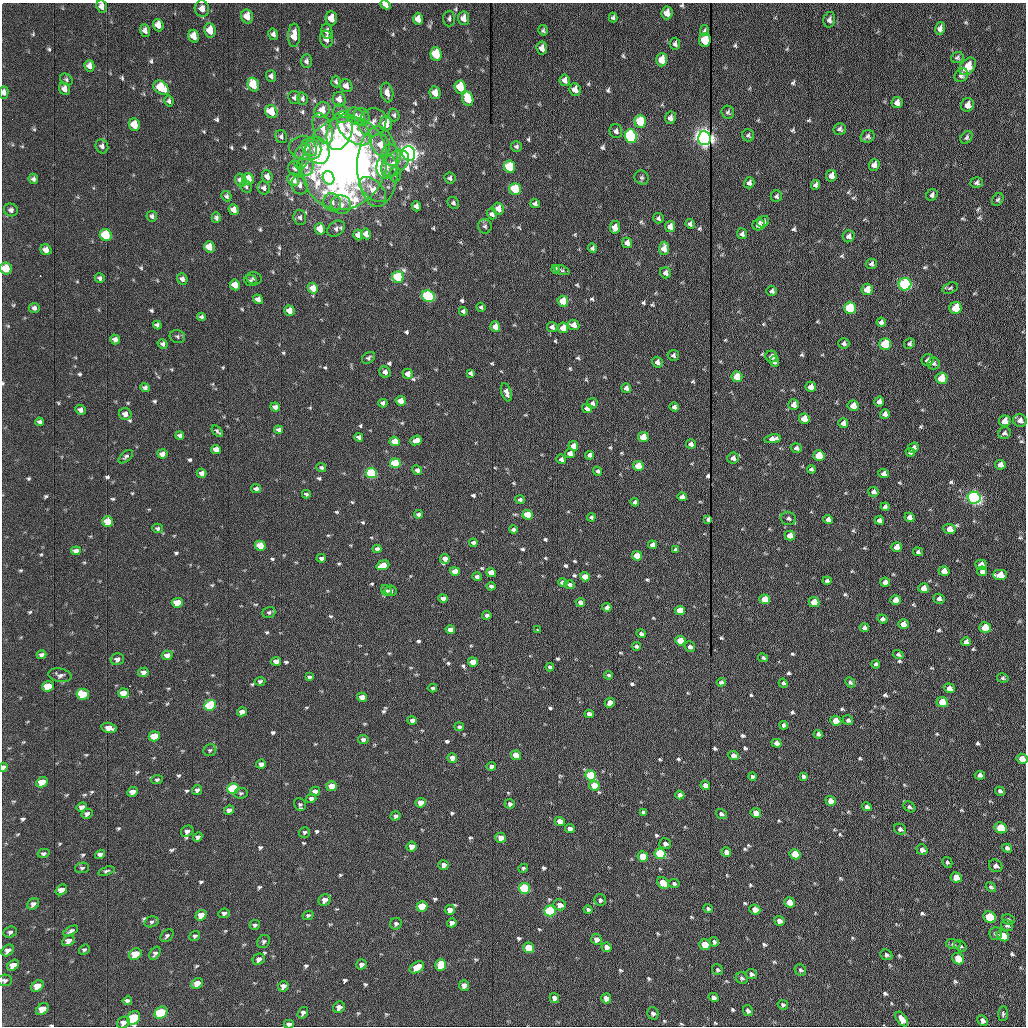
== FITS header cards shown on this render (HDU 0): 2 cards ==
NAXIS1  =                 1024 /fastest changing axis
NAXIS2  =                 1024 /next to fastest changing axis

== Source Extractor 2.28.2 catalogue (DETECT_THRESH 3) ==
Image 1024 x 1024 px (HDU 0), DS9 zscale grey, 1 PNG px = 1 image px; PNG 1028 x 1028 px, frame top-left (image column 1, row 1024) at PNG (2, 3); each listed source drawn as its Kron ellipse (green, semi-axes under 4 px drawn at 4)
Background 1170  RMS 12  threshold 36.1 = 3 sigma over >= 5 px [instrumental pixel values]
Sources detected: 739; of the 739, the 500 brightest by FLUX_AUTO listed and drawn (239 fainter detections omitted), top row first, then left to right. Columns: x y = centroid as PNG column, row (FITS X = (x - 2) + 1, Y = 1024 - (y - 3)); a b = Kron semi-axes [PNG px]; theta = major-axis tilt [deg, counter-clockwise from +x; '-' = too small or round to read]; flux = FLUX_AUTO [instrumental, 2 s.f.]
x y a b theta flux
386 5 5 4 - 4200
102 6 6 5 - 4600
202 9 8 7 - 5400
667 13 6 5 - 6800
247 16 7 6 - 9700
331 18 7 5 -81 11000
463 18 7 5 -85 6000
613 18 5 4 - 1700
418 19 6 5 - 6500
449 19 8 6 88 2000
829 20 8 5 75 2900
158 25 6 5 - 7900
940 28 6 5 - 3400
145 30 6 5 - 3600
543 30 5 5 - 1500
210 31 7 5 -80 13000
327 31 8 5 -81 3600
704 31 5 3 - 1500
273 34 6 4 -77 2500
294 35 12 6 88 10000
194 36 6 5 - 9700
326 39 8 6 -79 5200
705 40 7 6 - 28000
675 44 6 5 - 1900
542 48 6 5 - 5000
436 54 7 5 -85 42000
957 57 6 5 - 1600
662 60 6 5 - 14000
306 61 7 5 88 2400
89 66 6 5 - 4000
968 66 10 7 51 13000
961 75 7 6 - 2300
271 76 6 5 - 2400
66 80 7 5 -37 1600
565 80 6 5 - 3700
336 82 6 4 -86 1700
253 85 7 5 -70 22000
346 86 7 6 - 4200
460 87 6 5 - 28000
161 88 8 6 -39 29000
64 89 6 5 - 5200
575 89 6 5 - 7200
4 92 6 4 -86 3400
387 92 10 6 -80 5300
435 93 6 5 - 8300
294 97 6 6 - 2100
302 99 6 5 - 2200
339 99 7 6 - 4800
468 99 7 5 -74 25000
169 101 6 4 -80 2000
897 102 6 5 - 4300
967 105 7 6 - 5500
322 110 8 7 - 9300
271 112 7 6 - 15000
728 112 7 6 - 1900
341 114 9 7 -69 6100
394 115 6 5 - 1500
356 116 10 7 -45 4000
362 117 9 7 -69 7600
670 118 6 5 - 4100
640 121 6 5 - 42000
372 122 15 13 48 8600
386 124 7 6 - 14000
134 125 6 5 - 14000
323 129 16 9 -68 8400
840 129 6 6 - 2400
354 130 20 11 -41 29000
340 131 20 12 72 41000
616 131 7 6 - 2600
748 135 6 6 - 1600
631 136 6 6 - 170000
868 136 7 6 - 2400
281 137 7 6 - 2200
966 137 7 5 51 1800
704 138 7 6 - 830000
380 145 11 9 -65 8700
102 146 7 6 - 2900
516 146 5 5 - 1700
305 148 16 11 -11 11000
309 148 9 6 -56 3400
317 150 14 11 -60 22000
409 153 7 6 - 800000
391 155 10 9 - 5600
302 156 13 8 71 5700
344 163 47 42 67 720000
395 163 16 10 43 12000
874 165 6 5 - 5200
306 166 10 8 -84 6000
378 167 40 20 90 47000
387 167 12 10 83 6400
510 167 6 5 - 56000
295 168 7 6 - 2300
395 175 7 5 -87 1800
267 176 6 5 - 4700
831 176 6 5 - 6100
329 178 7 5 -71 19000
450 178 6 5 - 1800
642 178 7 6 - 1700
33 179 5 4 - 2300
248 179 6 5 - 26000
241 180 6 5 - 5600
293 180 6 5 - 8900
977 182 6 5 - 2100
749 183 5 5 - 2800
300 185 9 7 -69 4100
816 185 5 4 - 2600
246 186 6 5 - 1600
264 188 7 6 - 2600
515 189 6 5 - 44000
373 190 16 9 -44 11000
932 195 6 5 - 2500
226 196 5 5 - 1900
776 196 6 5 - 1800
998 199 7 5 51 1700
332 202 9 8 - 4000
453 203 6 5 - 1800
341 204 10 9 - 4600
535 204 4 4 - 2400
416 206 5 4 - 3100
498 209 6 5 - 7700
11 210 7 6 - 2600
234 210 5 5 - 6600
492 214 5 5 - 3600
152 216 5 5 - 2300
300 217 8 6 -77 2300
216 218 5 4 - 1900
658 218 5 5 - 1800
763 222 6 5 - 2600
690 224 5 4 - 2300
759 225 6 5 - 7000
485 226 7 6 - 2000
670 226 5 5 - 5200
615 227 6 5 - 6700
320 229 6 5 - 14000
336 229 9 7 38 2700
366 234 5 5 - 5100
742 234 5 5 - 2300
106 235 6 5 - 44000
358 235 5 4 - 5400
849 236 6 5 - 3100
627 243 5 5 - 5200
209 247 5 5 - 12000
592 248 4 4 - 1800
664 248 6 5 - 8000
46 250 6 5 - 5000
871 264 5 5 - 2000
6 268 6 5 - 18000
555 269 4 3 - 1700
562 270 8 4 -20 1500
666 273 6 5 - 3500
398 277 6 5 - 61000
100 278 5 4 - 1900
254 278 8 6 -11 1800
182 279 6 5 - 2900
251 281 6 5 - 1500
905 284 6 6 - 180000
235 285 5 5 - 10000
313 288 5 5 - 12000
950 288 8 5 17 1700
867 289 6 5 - 13000
772 291 5 5 - 2000
428 296 6 5 - 120000
258 299 5 4 - 4700
563 301 5 5 - 22000
481 307 4 4 - 1600
34 308 5 5 - 2500
850 308 6 6 - 70000
956 308 6 6 - 28000
289 311 5 5 - 8600
463 311 4 4 - 2000
201 317 4 4 - 1800
881 322 5 4 - 2700
157 325 4 4 - 2100
574 325 6 5 - 6100
495 327 5 5 - 8700
552 327 5 5 - 3300
563 328 5 5 - 12000
177 336 7 6 - 2000
115 339 5 4 - 3200
844 343 5 5 - 2000
909 343 6 5 - 1800
163 344 5 4 - 2200
885 344 6 6 - 57000
673 355 5 5 - 1900
771 356 6 5 - 4100
369 358 7 5 33 1700
928 360 6 6 - 2900
657 362 5 5 - 4200
774 362 5 4 - 2500
934 364 6 6 - 1800
385 372 6 5 - 4500
470 373 4 4 - 1800
408 374 5 5 - 5000
737 377 5 5 - 22000
941 378 6 5 - 21000
811 387 5 5 - 8100
145 388 5 4 - 2300
626 388 5 4 - 3800
506 392 9 5 -72 4300
401 401 5 5 - 9800
879 402 5 5 - 4000
383 403 4 4 - 2800
592 403 5 5 - 2300
794 405 5 5 - 7000
853 406 5 5 - 9600
275 407 5 4 - 4100
674 407 5 4 - 2500
587 408 5 4 - 4200
80 410 5 4 - 3200
125 414 6 6 - 5100
885 414 5 4 - 3400
804 419 5 5 - 14000
1020 420 7 6 - 4300
1005 421 6 5 - 10000
39 422 4 4 - 2000
843 423 5 5 - 4200
279 430 4 4 - 2900
217 431 7 3 -45 1600
1004 433 6 5 - 2300
180 435 4 4 - 2400
359 437 4 4 - 2300
643 437 5 5 - 16000
773 439 8 4 9 4800
416 440 6 4 23 6500
395 441 5 4 - 14000
691 444 5 4 - 3000
573 446 5 4 - 7600
796 448 6 4 -16 2400
913 448 5 5 - 2500
216 449 5 4 - 7600
910 452 4 4 - 2200
162 454 5 4 - 6100
570 454 5 4 - 6300
589 455 4 4 - 3000
819 456 5 5 - 31000
126 457 8 5 41 1800
733 458 6 5 - 4100
561 459 5 4 - 2500
395 463 5 5 - 50000
1000 465 5 5 - 4500
638 466 5 5 - 19000
321 467 5 4 - 1500
811 469 4 3 - 1500
417 470 5 4 - 3000
598 471 5 4 - 1600
202 473 5 4 - 3700
371 473 5 5 - 100000
884 474 5 4 - 4200
256 489 5 4 - 3100
873 492 5 5 - 3000
306 494 4 3 - 1600
682 497 5 4 - 5000
974 498 6 6 - 340000
520 500 5 4 - 1800
635 502 4 4 - 2300
885 507 4 4 - 2000
418 514 4 4 - 2100
528 515 5 5 - 39000
591 517 4 4 - 2000
909 517 5 4 - 4200
788 518 8 6 -13 2500
708 519 4 3 - 2400
828 519 5 4 - 3900
879 520 5 4 - 2700
108 521 5 5 - 14000
157 528 5 4 - 1600
949 529 6 5 - 7200
513 530 4 4 - 2500
790 536 5 5 - 9700
473 543 4 4 - 2300
653 545 5 4 - 6300
260 546 5 5 - 15000
897 547 5 5 - 7500
377 549 4 4 - 3500
676 549 4 3 - 1600
76 551 5 4 - 4600
918 552 5 4 - 1800
637 556 5 4 - 18000
321 558 5 3 - 2600
445 559 5 4 - 5600
383 565 6 4 20 13000
981 565 6 5 - 7000
455 571 5 4 - 11000
944 571 5 5 - 7700
982 571 5 4 - 3500
491 573 5 4 - 12000
1000 575 7 5 0 11000
477 577 5 4 - 2500
585 577 5 4 - 13000
827 581 4 3 - 1900
885 582 5 4 - 4100
563 583 5 4 - 5200
569 585 5 4 - 2300
491 586 4 3 - 2500
924 588 5 5 - 8200
386 591 6 5 - 1700
391 591 6 5 - 1700
443 598 5 4 - 4300
765 599 5 4 - 20000
939 599 5 5 - 2600
896 600 5 5 - 8600
580 602 5 4 - 5000
814 602 5 5 - 20000
177 603 5 5 - 19000
607 607 4 4 - 3800
680 611 5 4 - 24000
269 612 7 5 21 1800
487 615 4 3 - 2600
882 619 5 4 - 3500
903 624 5 4 - 7800
985 627 6 5 - 23000
864 628 5 4 - 2900
450 630 5 4 - 6200
537 630 3 2 - 1500
641 634 4 4 - 2200
680 641 5 4 - 20000
966 642 5 4 - 2800
636 646 4 4 - 2000
690 647 5 5 - 3300
898 654 5 4 - 1800
41 655 5 4 - 2300
167 655 5 4 - 6400
763 658 5 4 - 1500
117 659 6 6 - 3700
276 661 5 4 - 7600
473 662 5 4 - 13000
876 664 4 4 - 2000
550 667 4 4 - 2000
143 672 5 4 - 4800
60 675 11 7 -10 3400
609 675 4 4 - 1600
309 677 4 4 - 1700
1003 678 6 4 -11 1500
260 681 5 4 - 2000
721 682 4 4 - 2200
850 682 5 4 - 1600
783 683 5 3 - 1600
48 686 6 5 - 24000
433 688 4 3 - 1600
949 688 6 4 -19 4600
123 693 5 5 - 9800
83 694 6 5 - 27000
362 697 5 4 - 9800
942 702 6 5 - 22000
610 703 5 4 - 6600
210 705 6 5 - 90000
242 712 5 4 - 5700
589 714 5 4 - 4700
412 720 4 4 - 3600
848 720 5 4 - 2200
836 721 5 4 - 17000
784 725 4 4 - 2300
459 727 5 4 - 1700
109 728 8 5 -12 11000
818 734 5 4 - 2900
154 736 6 5 - 23000
363 739 5 4 - 2400
776 743 5 4 - 4400
210 750 6 6 - 1500
516 755 5 5 - 21000
734 756 5 4 - 5400
452 758 5 4 - 7200
1022 759 5 5 - 8400
261 764 5 4 - 5000
491 766 5 4 - 3800
3 767 4 3 - 3500
591 775 5 5 - 62000
980 775 5 4 - 2700
753 776 4 3 - 1700
803 776 4 4 - 1500
157 780 5 4 - 1500
42 782 6 5 - 16000
705 785 5 4 - 5500
332 786 5 5 - 15000
594 786 5 5 - 16000
233 789 6 5 - 99000
197 790 5 4 - 2800
315 791 5 4 - 5800
1000 791 5 4 - 1900
132 792 5 4 - 5900
241 793 7 5 6 1500
680 795 5 4 - 4000
311 798 5 4 - 2500
831 801 5 4 - 8500
421 803 5 5 - 9000
300 804 6 5 - 1900
510 804 5 5 - 2500
82 807 5 4 - 3500
867 807 5 4 - 3200
909 807 6 5 - 1700
229 810 5 4 - 4600
643 812 4 4 - 2300
756 813 5 4 - 9100
87 814 6 4 31 3000
721 814 6 4 -36 2200
396 816 5 4 - 2300
560 821 5 4 - 9600
1001 828 6 5 - 36000
570 829 5 4 - 4400
900 829 6 5 - 2500
187 831 6 5 - 3500
304 832 5 5 - 1500
198 837 5 4 - 2700
501 838 5 5 - 7300
665 844 6 5 - 2900
411 846 5 5 - 6900
1007 848 5 4 - 2400
922 850 6 5 - 3300
726 852 5 4 - 5000
43 853 6 4 13 1800
100 854 5 4 - 3400
660 854 5 5 - 71000
795 854 6 5 - 26000
643 856 5 5 - 25000
947 862 5 5 - 1600
444 865 5 5 - 3800
996 866 7 6 - 3100
82 868 7 5 10 1700
523 868 5 4 - 1500
106 871 8 4 18 1800
956 877 6 5 - 7600
663 883 7 5 -42 18000
674 883 5 4 - 1700
991 887 5 4 - 1800
525 888 5 5 - 100000
61 890 6 4 38 7800
324 900 6 5 - 5100
600 900 6 5 - 1900
790 902 5 5 - 14000
33 904 6 5 - 3000
560 905 6 5 - 5500
422 906 5 5 - 32000
708 909 4 4 - 1700
755 909 5 5 - 7500
450 910 5 5 - 5900
588 910 4 3 - 1700
550 911 5 5 - 100000
224 913 6 5 - 2200
201 915 6 5 - 9800
308 915 6 4 29 1700
990 917 6 5 - 52000
1008 920 6 5 - 1500
779 921 5 4 - 5300
151 922 7 5 16 1800
452 923 5 4 - 3800
396 924 6 6 - 2200
255 925 5 4 - 1900
1007 925 6 5 - 1800
71 931 8 4 29 2200
10 932 7 5 20 2000
995 933 6 6 - 1800
167 936 7 5 41 1900
195 936 6 4 40 1900
1003 936 6 5 - 20000
596 939 5 5 - 4500
68 941 6 5 - 5100
264 941 7 6 - 1800
714 942 5 4 - 1900
953 944 7 5 -11 1600
705 945 5 5 - 26000
960 946 7 5 -40 1800
607 947 5 4 - 5500
529 948 5 5 - 29000
8 950 7 5 40 4200
84 950 6 4 37 1600
155 953 7 4 58 2200
135 954 6 5 - 23000
886 955 6 5 - 1800
259 959 6 5 - 4200
958 959 6 5 - 19000
361 964 5 5 - 2900
13 965 6 4 39 7400
441 965 6 5 - 23000
417 967 8 5 31 15000
717 970 6 5 - 1500
800 970 6 5 - 1500
751 974 6 5 - 2300
742 978 6 5 - 1900
5 980 7 5 3 2200
197 983 6 5 - 9100
464 985 5 5 - 5300
37 986 7 5 41 12000
283 986 5 5 - 4000
714 997 5 4 - 3400
554 998 5 5 - 4200
606 998 5 5 - 5900
127 1001 4 4 - 2200
783 1005 5 4 - 1700
339 1007 6 5 - 5300
42 1009 7 5 42 11000
748 1011 6 4 -61 2500
161 1013 7 5 42 79000
303 1013 6 4 55 2400
653 1013 6 5 - 2200
1003 1014 7 5 86 1700
134 1018 7 6 - 58000
902 1019 8 5 -53 6000
983 1020 6 4 -45 2900
123 1023 6 5 - 3900
289 1024 5 4 - 2700
At the frame edge (FLAGS 8, measured only in part): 10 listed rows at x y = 386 5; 102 6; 4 92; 6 268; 1022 759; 3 767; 5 980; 134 1018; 123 1023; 289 1024
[239 fainter detections neither listed nor drawn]

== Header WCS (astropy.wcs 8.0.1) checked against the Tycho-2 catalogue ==
Header WCS as astropy/WCSLIB reads it (applying the file's SIP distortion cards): RA---TAN-SIP/DEC--TAN-SIP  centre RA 20:33:53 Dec +07:34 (308.47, +7.57 deg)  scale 1.67 arcsec/px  FOV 28.5' x 28.6'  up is -179 deg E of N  parity flipped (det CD > 0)
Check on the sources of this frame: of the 60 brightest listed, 18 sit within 2.5 arcsec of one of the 19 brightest Tycho-2 stars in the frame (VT <= 12.15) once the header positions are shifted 0.48 arcsec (0.43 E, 0.21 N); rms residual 1.04 arcsec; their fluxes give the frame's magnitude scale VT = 23.92 - 2.5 log10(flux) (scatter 0.21 mag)
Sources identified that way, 18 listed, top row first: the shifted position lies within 2.5 arcsec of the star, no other Tycho-2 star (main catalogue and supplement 1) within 5.0 arcsec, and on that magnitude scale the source's flux lands within +1.5 / -3 mag of the star's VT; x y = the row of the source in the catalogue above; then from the Tycho-2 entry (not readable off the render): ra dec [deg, ICRS J2000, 3 dp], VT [Tycho-2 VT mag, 2 dp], TYC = Tycho-2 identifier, HIP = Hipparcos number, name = IAU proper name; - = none
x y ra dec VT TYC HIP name
640 121 308.409 +7.387 11.71 522-63-1 - -
631 136 308.413 +7.394 10.61 522-1117-1 - -
704 138 308.379 +7.395 9.53 522-815-1 - -
409 153 308.517 +7.401 9.28 522-2249-1 - -
905 284 308.286 +7.464 10.73 522-842-1 - -
428 296 308.509 +7.467 11.07 522-1042-1 - -
850 308 308.312 +7.475 12.07 522-647-1 - -
956 308 308.262 +7.475 12.01 522-585-1 - -
885 344 308.295 +7.492 11.63 522-671-1 - -
974 498 308.254 +7.563 10.72 1087-1249-1 - -
210 705 308.613 +7.656 11.72 1088-801-1 - -
591 775 308.435 +7.690 11.87 1088-65-1 - -
233 789 308.603 +7.695 11.58 1088-743-1 - -
525 888 308.467 +7.743 11.69 1088-851-1 - -
550 911 308.455 +7.753 11.50 1088-523-1 - -
990 917 308.249 +7.758 12.15 1087-191-1 - -
161 1013 308.638 +7.799 11.64 1088-397-1 - -
134 1018 308.650 +7.801 11.70 1088-297-1 - -